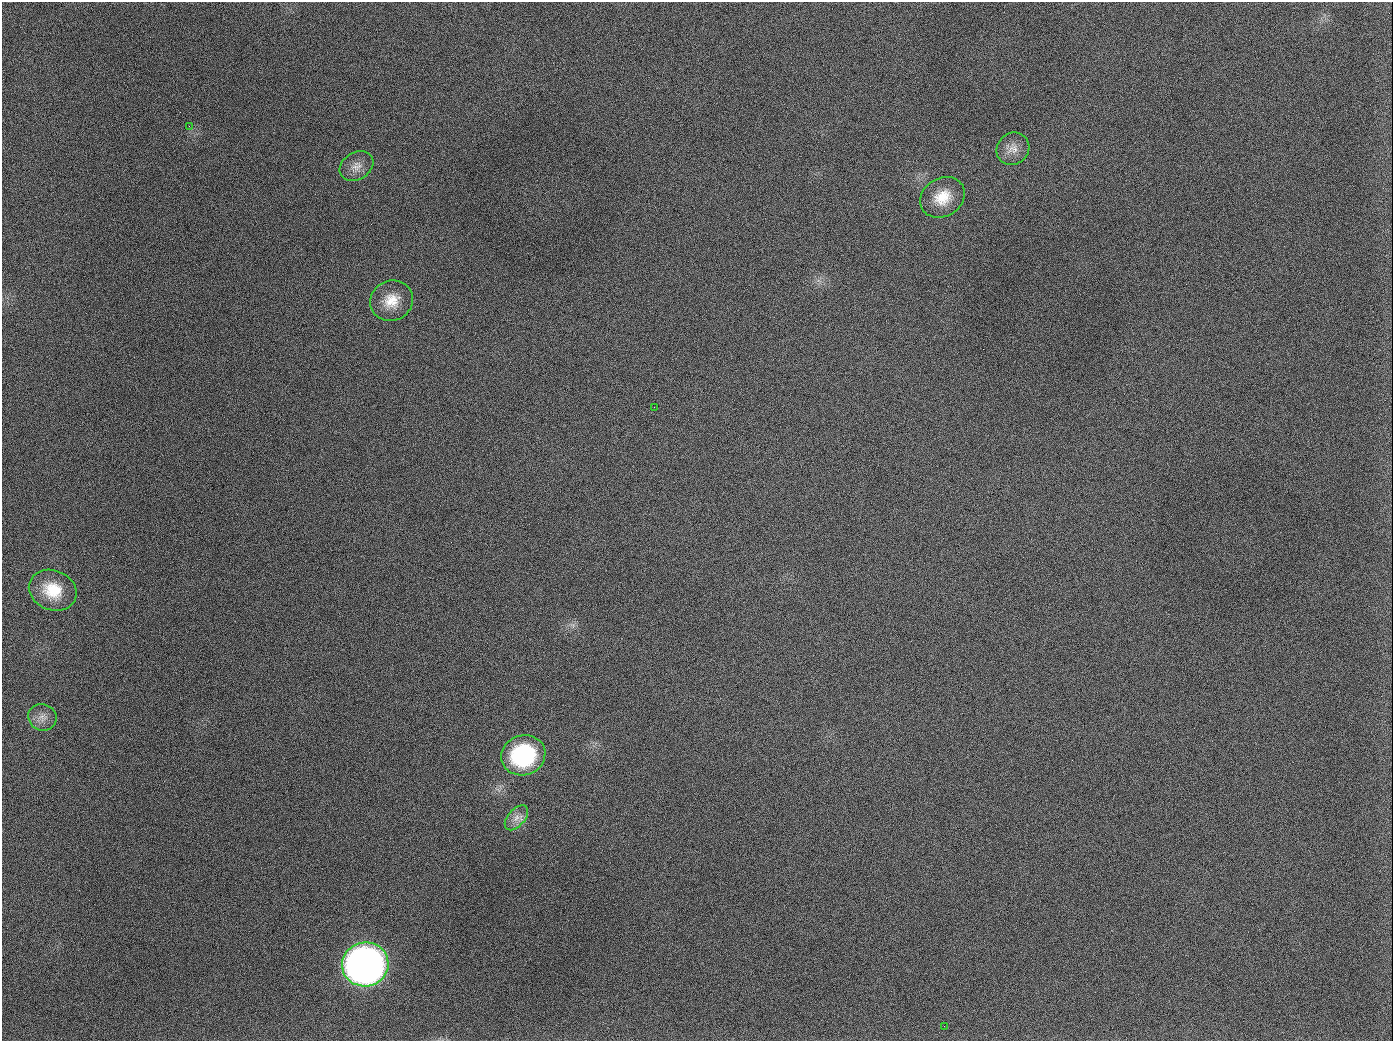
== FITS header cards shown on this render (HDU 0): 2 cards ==
NAXIS1  =                 1391
NAXIS2  =                 1039

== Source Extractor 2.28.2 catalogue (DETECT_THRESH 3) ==
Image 1391 x 1039 px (HDU 0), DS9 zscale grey, 1 PNG px = 1 image px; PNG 1395 x 1043 px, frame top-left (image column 1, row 1039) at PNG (2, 2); each listed source drawn as its Kron ellipse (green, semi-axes under 4 px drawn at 4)
Background 1700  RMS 74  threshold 223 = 3 sigma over >= 5 px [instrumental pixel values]
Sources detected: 12; all 12 listed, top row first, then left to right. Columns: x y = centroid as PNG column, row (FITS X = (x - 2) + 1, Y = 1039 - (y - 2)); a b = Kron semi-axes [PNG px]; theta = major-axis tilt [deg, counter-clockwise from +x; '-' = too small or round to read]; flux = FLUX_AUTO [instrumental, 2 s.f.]
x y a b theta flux
189 126 3 2 - 7.3e+03
1013 149 17 15 43 5.6e+04
356 166 18 13 31 5.4e+04
942 197 23 19 32 1.3e+05
392 301 22 20 27 1.1e+05
654 407 2 2 - 3.6e+03
53 590 24 20 -22 1.6e+05
42 717 14 13 - 4.7e+04
523 755 22 20 20 5.3e+05
516 818 15 8 49 4.2e+04
365 964 23 22 - 3.8e+06
944 1026 2 2 - 5.5e+03